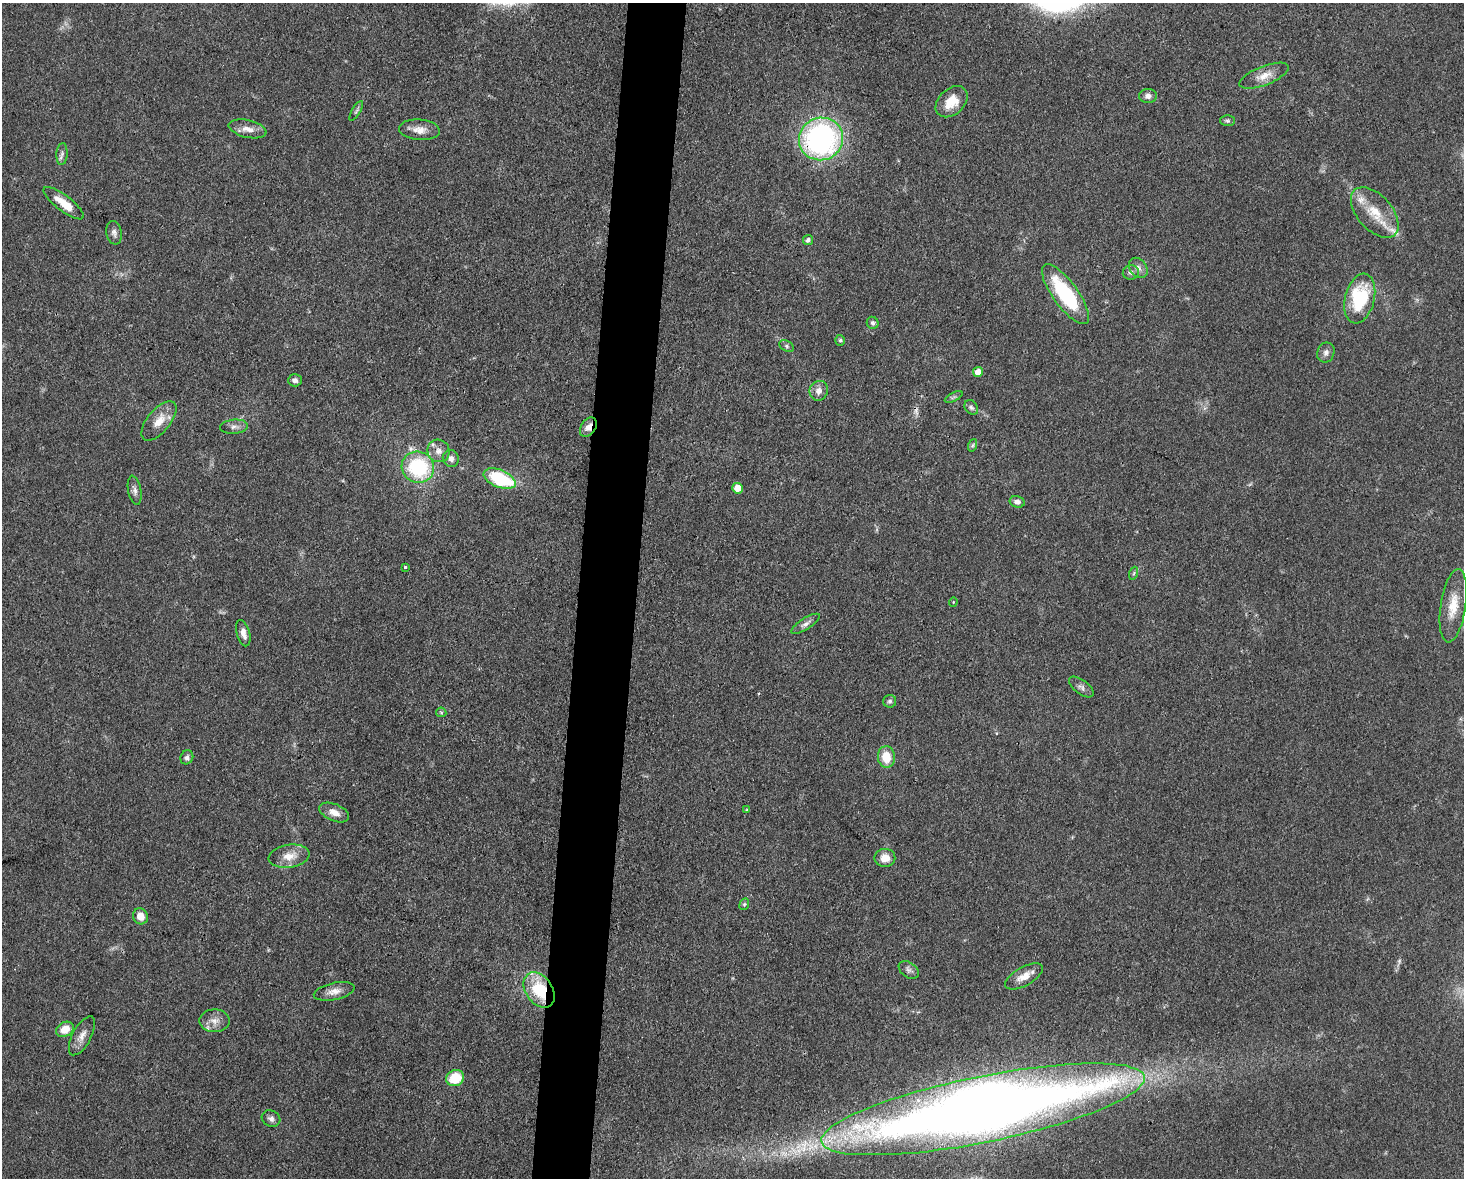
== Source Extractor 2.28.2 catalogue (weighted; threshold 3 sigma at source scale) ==
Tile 8 of 3 x 4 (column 2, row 3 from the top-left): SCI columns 1690-3151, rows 1177-2352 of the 4727 x 4704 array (HDU 1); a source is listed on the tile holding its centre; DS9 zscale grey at full resolution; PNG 1466 x 1180 px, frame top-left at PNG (2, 3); each listed source drawn as its Kron ellipse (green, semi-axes under 4 px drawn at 4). Shown black and unused: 4% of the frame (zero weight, under 3 of 4 exposures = <1% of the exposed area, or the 3 px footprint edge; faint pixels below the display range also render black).
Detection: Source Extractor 2.28.2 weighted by HDU 2 'WHT'; one run over the whole footprint, this tile lists its part. Background 0.0756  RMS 0.0062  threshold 0.028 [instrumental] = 3 sigma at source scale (4.5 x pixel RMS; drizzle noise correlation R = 1.50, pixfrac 1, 0.05/0.05 arcsec/px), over >= 5 px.
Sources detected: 68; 1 cosmic-ray / hot-pixel residue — neither listed nor drawn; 3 inside a brighter listed object's ellipse — not listed separately; the other 64 listed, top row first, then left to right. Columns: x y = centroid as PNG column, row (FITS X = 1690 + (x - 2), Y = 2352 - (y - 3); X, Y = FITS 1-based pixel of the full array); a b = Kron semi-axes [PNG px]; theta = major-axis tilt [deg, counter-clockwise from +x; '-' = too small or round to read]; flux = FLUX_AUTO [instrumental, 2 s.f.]
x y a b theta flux
1264 76 26 9 21 8
1148 96 9 7 3 3.1
952 102 18 12 43 13
356 111 11 3 59 1.3
1227 121 7 5 -2 1.2
248 129 19 8 -13 6
419 130 20 10 -5 6.9
821 139 22 21 - 150
62 154 11 5 86 2.1
64 203 24 8 -37 10
1375 212 30 17 -49 19
114 233 12 7 -78 2.6
808 240 5 5 - 2
1138 268 11 8 -53 3.4
1131 272 8 7 - 2
1065 294 36 12 -54 50
1360 298 25 14 76 39
873 323 6 5 - 1.7
840 340 5 4 - 0.98
787 346 8 5 -28 1.3
1326 352 10 8 70 2.9
978 372 5 5 - 7.3
295 380 7 6 - 1.9
819 391 10 9 - 4.3
954 397 9 4 26 1.2
971 407 8 6 -54 1.7
159 421 24 11 50 9.7
234 427 14 7 5 3
588 427 10 7 56 4.8
973 445 6 4 71 1.1
439 451 11 10 - 4.8
451 459 8 8 - 3.4
418 467 16 15 - 50
500 479 17 8 -22 44
737 488 5 5 - 7.4
135 490 15 6 -79 2.8
1017 502 7 5 -14 2.7
405 567 3 3 - 1.2
1134 573 6 4 71 1.1
953 602 4 4 - 0.61
1453 606 37 12 81 14
806 624 16 5 33 2.8
243 633 13 6 -74 4
1081 687 14 7 -37 2.7
890 701 6 6 - 1.5
441 712 5 5 - 0.91
187 757 7 6 - 1.8
886 757 11 8 -85 13
747 810 4 3 - 0.93
334 812 16 8 -23 5.7
289 856 20 11 9 8.9
885 858 10 9 - 6.2
744 904 6 4 68 0.98
140 916 8 7 - 6.2
909 970 11 7 -36 2.3
1024 976 21 9 29 7.7
539 990 19 13 -55 31
334 991 21 8 12 5.5
214 1021 15 11 -1 5.5
65 1029 9 7 30 8.4
82 1036 21 9 62 5.6
455 1078 9 8 - 20
983 1109 165 33 11 1200
271 1119 9 8 - 2.4
Overlapping masked pixels (flux is a lower limit): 4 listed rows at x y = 821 139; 588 427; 539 990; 983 1109